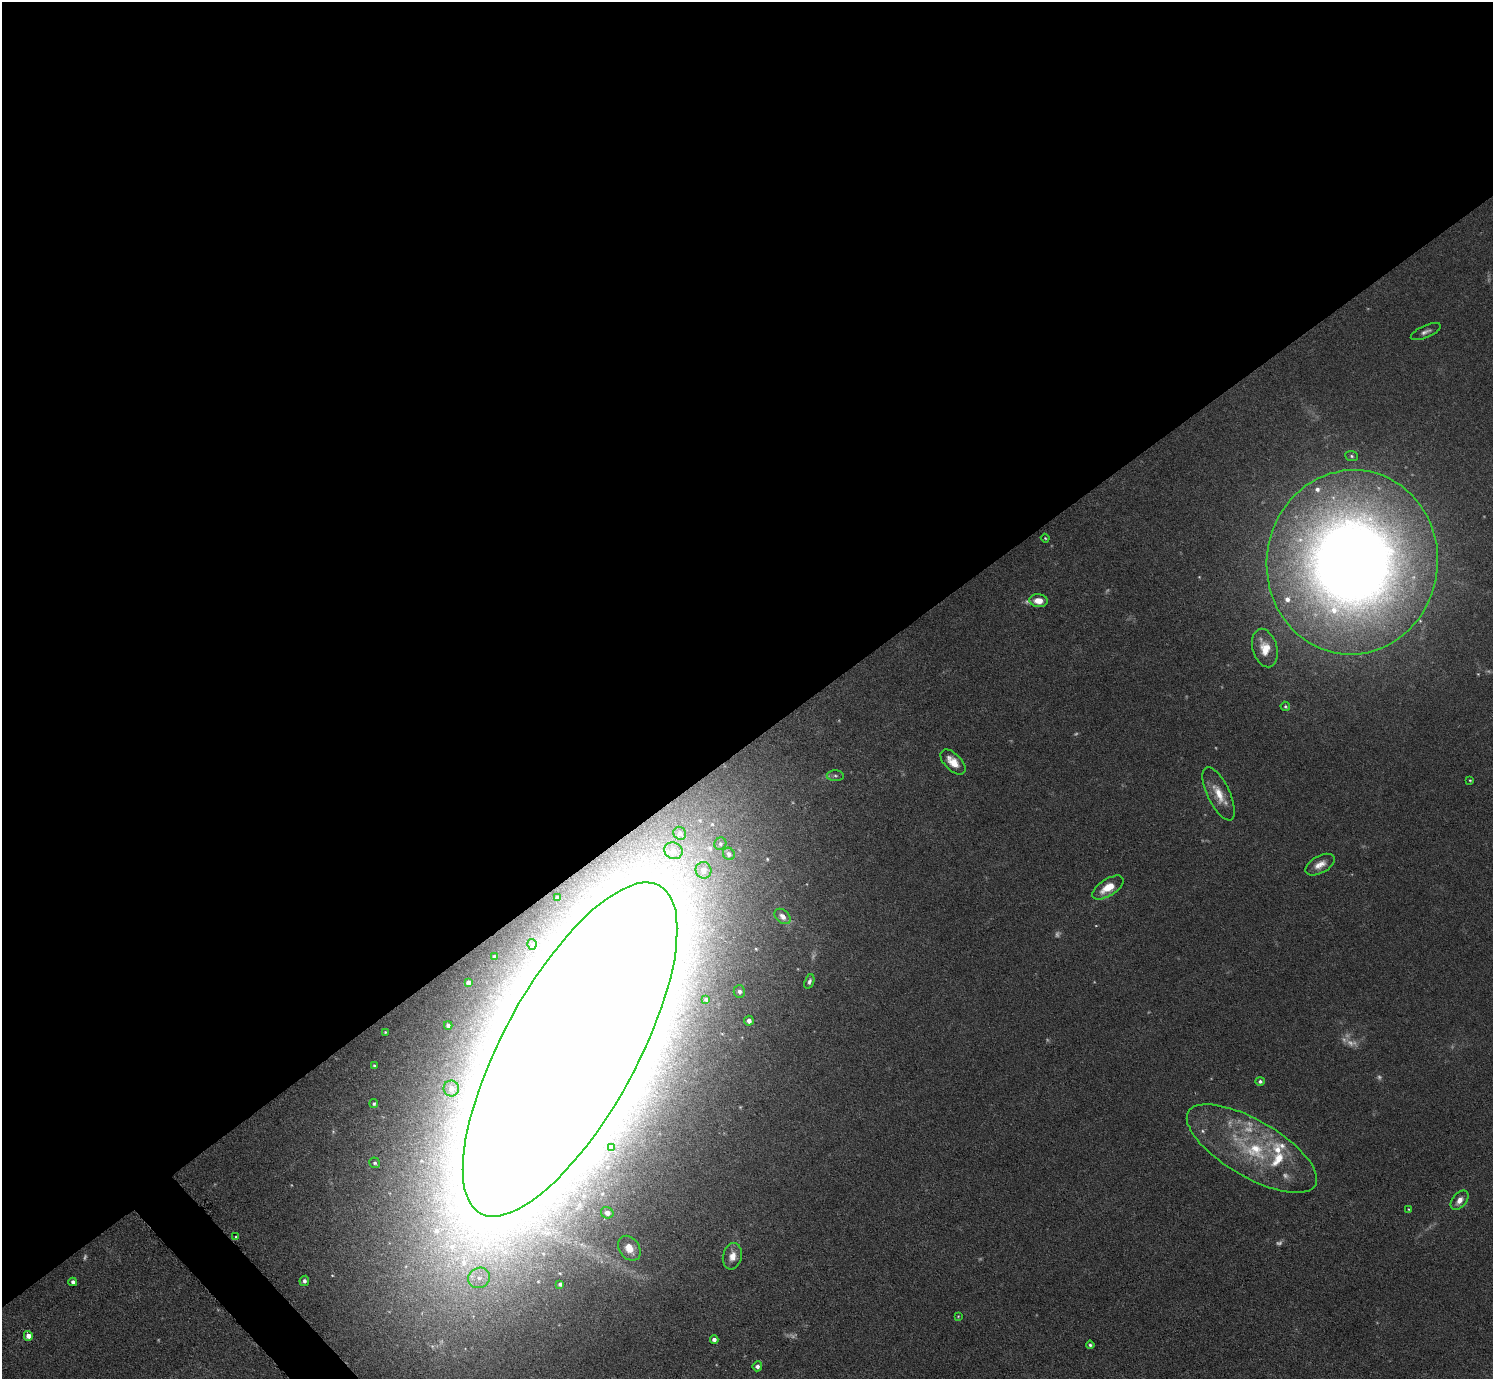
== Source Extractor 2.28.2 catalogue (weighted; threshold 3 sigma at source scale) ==
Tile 2 of 4 x 4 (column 2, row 1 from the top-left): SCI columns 1596-3086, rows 4289-5665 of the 6126 x 6131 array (HDU 1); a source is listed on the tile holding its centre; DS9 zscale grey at full resolution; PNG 1495 x 1381 px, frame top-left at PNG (2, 2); each listed source drawn as its Kron ellipse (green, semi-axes under 4 px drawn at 4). Shown black and unused: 55% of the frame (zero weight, under 3 of 6 exposures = <1% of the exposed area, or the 3 px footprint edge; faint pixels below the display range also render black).
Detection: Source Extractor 2.28.2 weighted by HDU 2 'WHT'; one run over the whole footprint, this tile lists its part. Background 0.0396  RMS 0.004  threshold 0.0164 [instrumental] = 3 sigma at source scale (4.09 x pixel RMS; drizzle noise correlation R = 1.36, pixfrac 0.8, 0.05/0.05 arcsec/px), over >= 5 px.
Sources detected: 75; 17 too faint to see at this stretch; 1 inside a brighter object's white glare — neither listed nor drawn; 5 inside a brighter listed object's ellipse — not listed separately; the other 52 listed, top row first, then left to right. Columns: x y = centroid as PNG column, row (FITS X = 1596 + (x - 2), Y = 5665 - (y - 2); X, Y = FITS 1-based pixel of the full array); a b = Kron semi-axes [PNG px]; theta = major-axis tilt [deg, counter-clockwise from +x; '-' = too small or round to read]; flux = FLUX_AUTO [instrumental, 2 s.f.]
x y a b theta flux
1426 332 16 6 24 1.7
1352 456 6 5 - 0.73
1045 538 4 4 - 0.37
1352 562 92 85 83 660
1039 601 9 6 -6 4.4
1265 648 20 12 -74 7.7
1285 706 5 5 - 0.54
953 762 15 8 -45 5.6
835 776 8 5 1 0.94
1470 780 4 3 - 0.39
1219 794 29 11 -65 7.6
680 833 7 6 - 1.3
720 844 6 5 - 0.79
673 851 9 8 - 2.6
729 854 6 5 - 1.5
1320 865 16 8 29 3.7
703 870 8 8 - 2.9
1108 887 18 8 32 7.4
557 897 3 3 - 0.49
783 916 9 6 -42 2.1
532 944 5 4 - 0.79
494 956 3 3 - 0.45
809 981 7 4 72 1.1
468 982 4 4 - 1.2
739 991 6 5 - 1.4
706 999 4 3 - 0.7
749 1021 5 4 - 2
448 1025 4 4 - 1.1
385 1032 2 2 - 0.33
570 1049 187 67 61 13000
374 1066 3 2 - 0.41
1260 1081 5 4 - 0.84
451 1088 8 7 - 2.2
374 1104 4 4 - 0.6
611 1148 4 3 - 0.87
1252 1149 73 28 -30 42
375 1163 5 5 - 0.8
1460 1200 11 7 51 2.9
1409 1209 3 3 - 0.32
607 1213 6 5 - 3.1
236 1237 3 3 - 0.52
629 1248 13 10 -55 5.9
732 1256 13 9 77 3.8
479 1278 11 10 - 4.5
304 1281 5 4 - 1.2
73 1282 4 4 - 1.3
560 1284 4 3 - 0.85
958 1316 3 3 - 0.33
28 1336 5 4 - 3
714 1340 4 4 - 1.7
1090 1345 4 3 - 0.69
757 1366 5 5 - 1.6
Overlapping masked pixels (flux is a lower limit): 1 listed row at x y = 570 1049
Isophote crosses this tile's border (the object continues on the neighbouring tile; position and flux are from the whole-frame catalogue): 1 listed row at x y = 570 1049